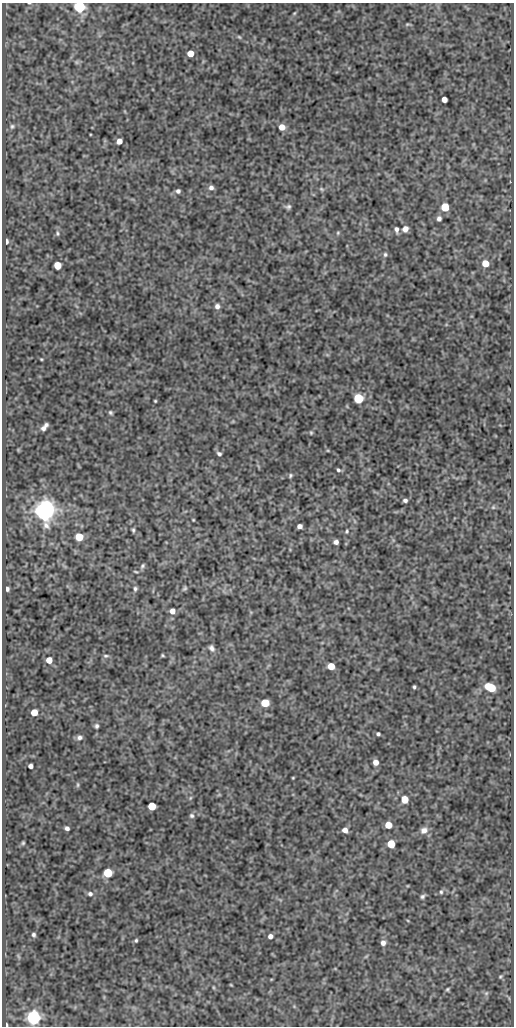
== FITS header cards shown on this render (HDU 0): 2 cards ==
NAXIS1  =                  512
NAXIS2  =                 1024

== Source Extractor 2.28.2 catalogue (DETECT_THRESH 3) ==
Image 512 x 1024 px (HDU 0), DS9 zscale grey, 1 PNG px = 1 image px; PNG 516 x 1028 px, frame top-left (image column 1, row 1024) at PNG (2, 3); no overlay
Background 87.2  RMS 0.52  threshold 1.55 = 3 sigma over >= 5 px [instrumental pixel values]
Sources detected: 93; all 93 listed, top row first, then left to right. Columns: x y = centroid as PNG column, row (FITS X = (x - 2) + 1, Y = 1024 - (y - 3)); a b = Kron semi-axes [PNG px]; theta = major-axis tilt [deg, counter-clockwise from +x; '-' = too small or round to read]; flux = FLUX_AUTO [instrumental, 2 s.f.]
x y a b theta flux
29 3 5 3 - 26
79 7 6 5 - 4800
294 13 5 4 - 35
407 24 6 4 7 46
239 37 6 4 -44 46
190 53 5 5 - 500
76 62 7 6 - 59
444 99 5 4 - 260
12 126 7 6 - 74
282 127 6 5 - 370
119 141 5 4 - 230
211 187 6 6 - 120
321 189 7 5 -27 57
178 191 5 5 - 95
288 207 7 5 12 83
445 207 6 5 - 1200
439 219 6 5 - 110
405 229 7 6 - 210
396 230 7 4 -78 110
57 233 8 5 -80 72
338 233 5 4 - 45
6 241 4 3 - 120
385 254 6 6 - 73
485 263 6 5 - 540
57 265 5 5 - 660
217 306 6 6 - 130
41 359 3 3 - 31
358 398 6 5 - 2200
155 401 3 2 - 33
110 412 5 4 - 57
46 425 5 4 - 73
43 428 7 6 - 110
311 433 5 4 - 41
219 454 6 5 - 81
338 470 4 3 - 63
290 476 6 4 62 54
405 500 5 4 - 86
493 507 6 5 - 57
45 510 10 7 57 34000
193 520 3 2 - 29
299 526 5 4 - 140
133 530 6 3 -89 58
347 531 6 5 - 53
79 537 5 5 - 830
336 542 5 4 - 130
142 566 7 5 58 68
136 571 6 3 -10 36
185 588 7 4 50 57
7 589 4 4 - 96
135 589 6 5 - 71
172 611 5 5 - 210
212 648 9 6 -56 120
162 655 3 3 - 38
106 656 7 4 -2 62
49 660 5 5 - 370
331 666 5 5 - 640
414 687 4 3 - 53
490 687 8 5 -23 1500
265 703 5 5 - 1100
34 712 5 5 - 550
97 726 5 4 - 71
378 734 4 3 - 69
79 737 7 5 2 100
376 762 5 5 - 240
31 766 4 4 - 130
293 778 3 2 - 28
78 785 8 4 -90 44
190 798 6 3 71 42
405 799 5 5 - 700
152 806 5 5 - 980
191 816 6 6 - 73
388 825 5 5 - 630
67 828 5 4 - 110
345 830 6 5 - 180
424 830 10 8 20 200
23 843 4 3 - 43
391 844 5 5 - 1100
108 873 6 5 - 1400
441 892 6 4 76 57
90 894 6 5 - 99
422 896 6 4 36 74
34 935 6 5 - 74
270 936 5 5 - 140
136 940 5 4 - 47
383 943 6 6 - 160
18 956 9 3 -60 50
500 977 6 5 - 50
231 985 4 2 - 27
213 987 5 3 - 32
447 989 5 4 - 49
486 993 7 5 44 76
33 1017 6 6 - 11000
6 1025 3 3 - 92
At the frame edge (FLAGS 8, measured only in part): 3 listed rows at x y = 29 3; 79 7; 6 1025